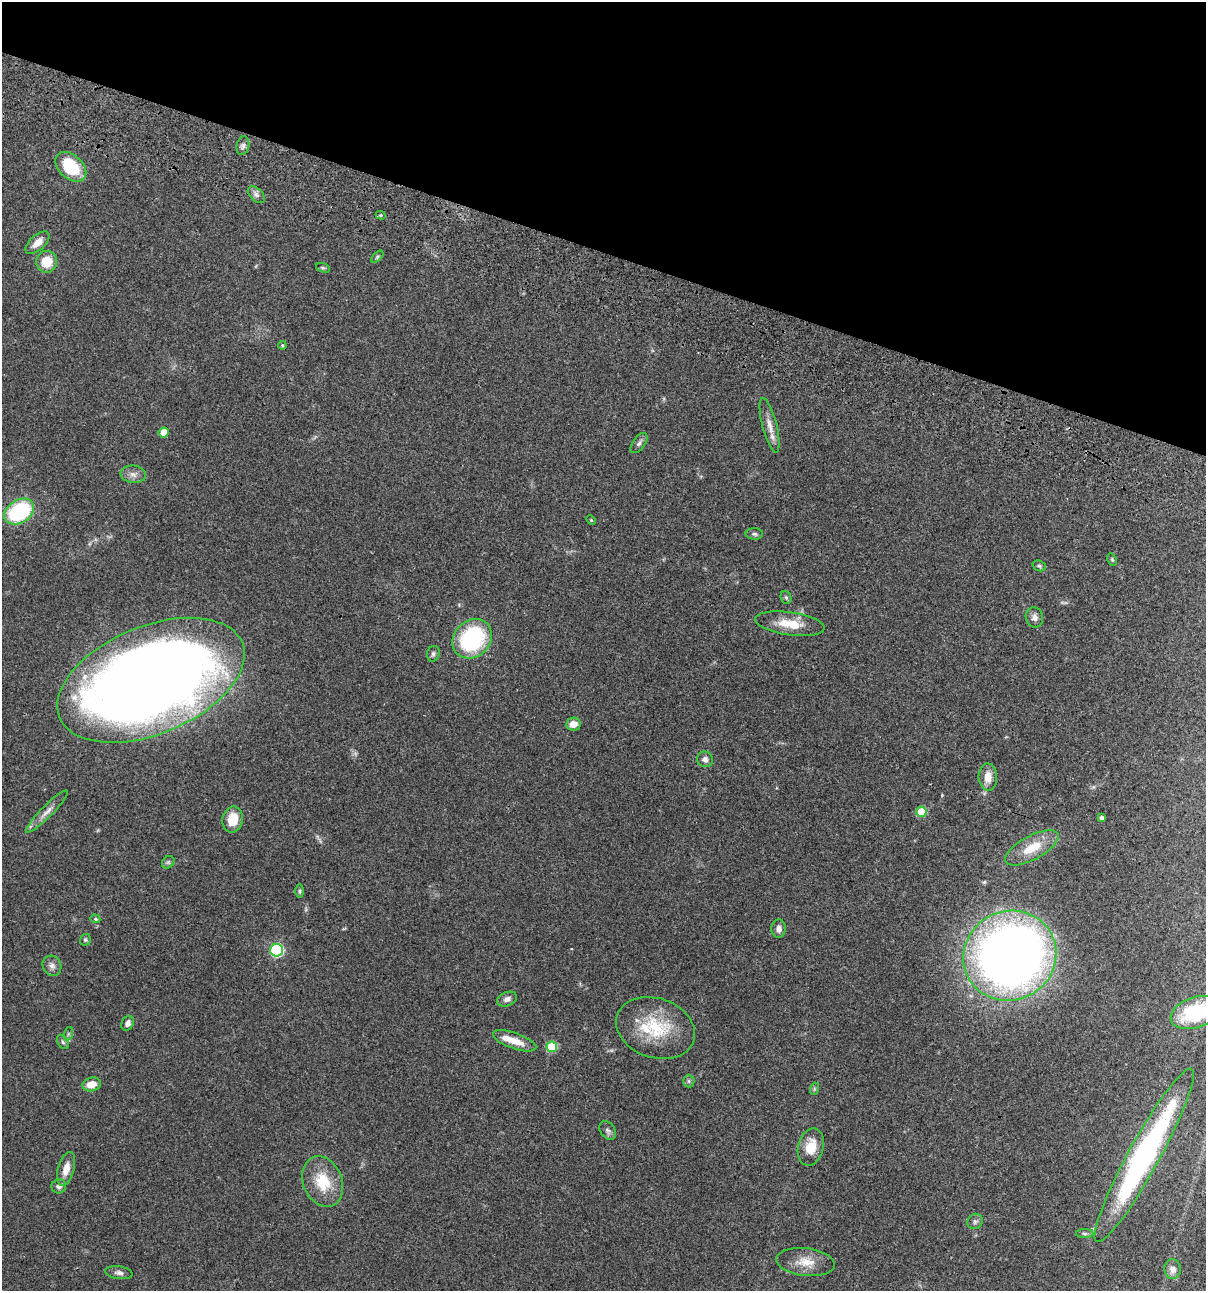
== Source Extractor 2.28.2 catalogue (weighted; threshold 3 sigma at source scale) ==
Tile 2 of 4 x 4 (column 2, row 1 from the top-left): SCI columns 1438-2641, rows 3986-5274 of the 5407 x 5392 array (HDU 1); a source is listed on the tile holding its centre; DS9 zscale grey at full resolution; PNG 1208 x 1293 px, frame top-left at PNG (2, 2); each listed source drawn as its Kron ellipse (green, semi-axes under 4 px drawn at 4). Shown black and unused: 20% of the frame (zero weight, under 3 of 4 exposures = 9% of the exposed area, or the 3 px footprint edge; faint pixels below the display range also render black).
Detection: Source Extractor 2.28.2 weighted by HDU 2 'WHT'; one run over the whole footprint, this tile lists its part. Background 0.0474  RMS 0.0055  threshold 0.0247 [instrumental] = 3 sigma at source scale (4.5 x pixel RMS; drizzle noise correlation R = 1.50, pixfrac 1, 0.05/0.05 arcsec/px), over >= 5 px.
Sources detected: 65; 1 inside a brighter object's white glare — neither listed nor drawn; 2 inside a brighter listed object's ellipse — not listed separately; the other 62 listed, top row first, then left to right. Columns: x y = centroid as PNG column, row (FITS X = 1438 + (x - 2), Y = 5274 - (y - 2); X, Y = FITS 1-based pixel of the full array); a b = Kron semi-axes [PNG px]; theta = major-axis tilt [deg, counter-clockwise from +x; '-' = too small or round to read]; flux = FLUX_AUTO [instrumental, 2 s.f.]
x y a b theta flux
243 146 9 6 79 1.7
71 167 18 11 -42 22
256 195 10 6 -44 1.9
381 215 5 4 - 0.82
37 243 14 7 42 5.1
377 257 7 4 46 0.75
47 262 11 10 - 11
323 268 7 4 -20 0.82
282 345 4 3 - 0.7
770 425 28 7 -76 5.2
164 433 5 5 - 8
639 443 12 6 54 1.9
133 474 13 8 -6 3.2
19 511 16 11 32 50
591 520 6 3 -46 0.54
754 534 9 5 -2 1.1
1112 560 6 4 -63 0.7
1039 566 7 5 -21 0.94
786 597 6 5 - 0.89
1034 617 10 8 -72 2.5
790 624 35 11 -8 12
472 639 21 18 45 59
433 654 8 6 73 1.3
151 680 99 54 22 980
573 724 7 6 - 5.2
705 759 8 7 - 2.4
988 777 14 9 -87 6.1
47 812 29 5 45 4.4
921 812 5 5 - 14
1102 818 4 3 - 1.6
233 819 13 10 79 11
1032 848 30 12 28 13
168 862 7 5 44 0.96
300 891 6 4 90 0.73
95 919 5 4 - 0.68
779 929 9 7 88 2.7
85 940 6 5 - 0.87
277 950 6 6 - 69
1010 956 47 44 28 640
52 966 10 9 - 2.5
507 999 10 7 21 2.4
1195 1013 25 15 18 41
128 1023 8 6 63 2.3
655 1028 40 29 -19 30
68 1034 7 4 72 0.94
515 1041 23 8 -20 7.5
63 1042 8 5 -60 1.2
552 1047 5 5 - 25
689 1081 6 6 - 0.98
92 1084 9 6 14 6.8
814 1089 6 4 72 0.62
608 1130 10 7 -54 1.7
811 1147 19 12 77 10
1144 1155 98 15 61 140
66 1169 17 8 76 5.9
323 1182 26 19 -68 18
59 1186 7 7 - 2.1
975 1221 8 7 - 1.5
1085 1234 9 4 0 1.1
805 1262 29 14 -7 9.4
1173 1269 10 8 -89 3.3
119 1273 13 6 -8 2.1
Overlapping masked pixels (flux is a lower limit): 2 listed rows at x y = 151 680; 1144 1155
Isophote crosses this tile's border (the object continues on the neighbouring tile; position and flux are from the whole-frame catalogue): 1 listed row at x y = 1195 1013